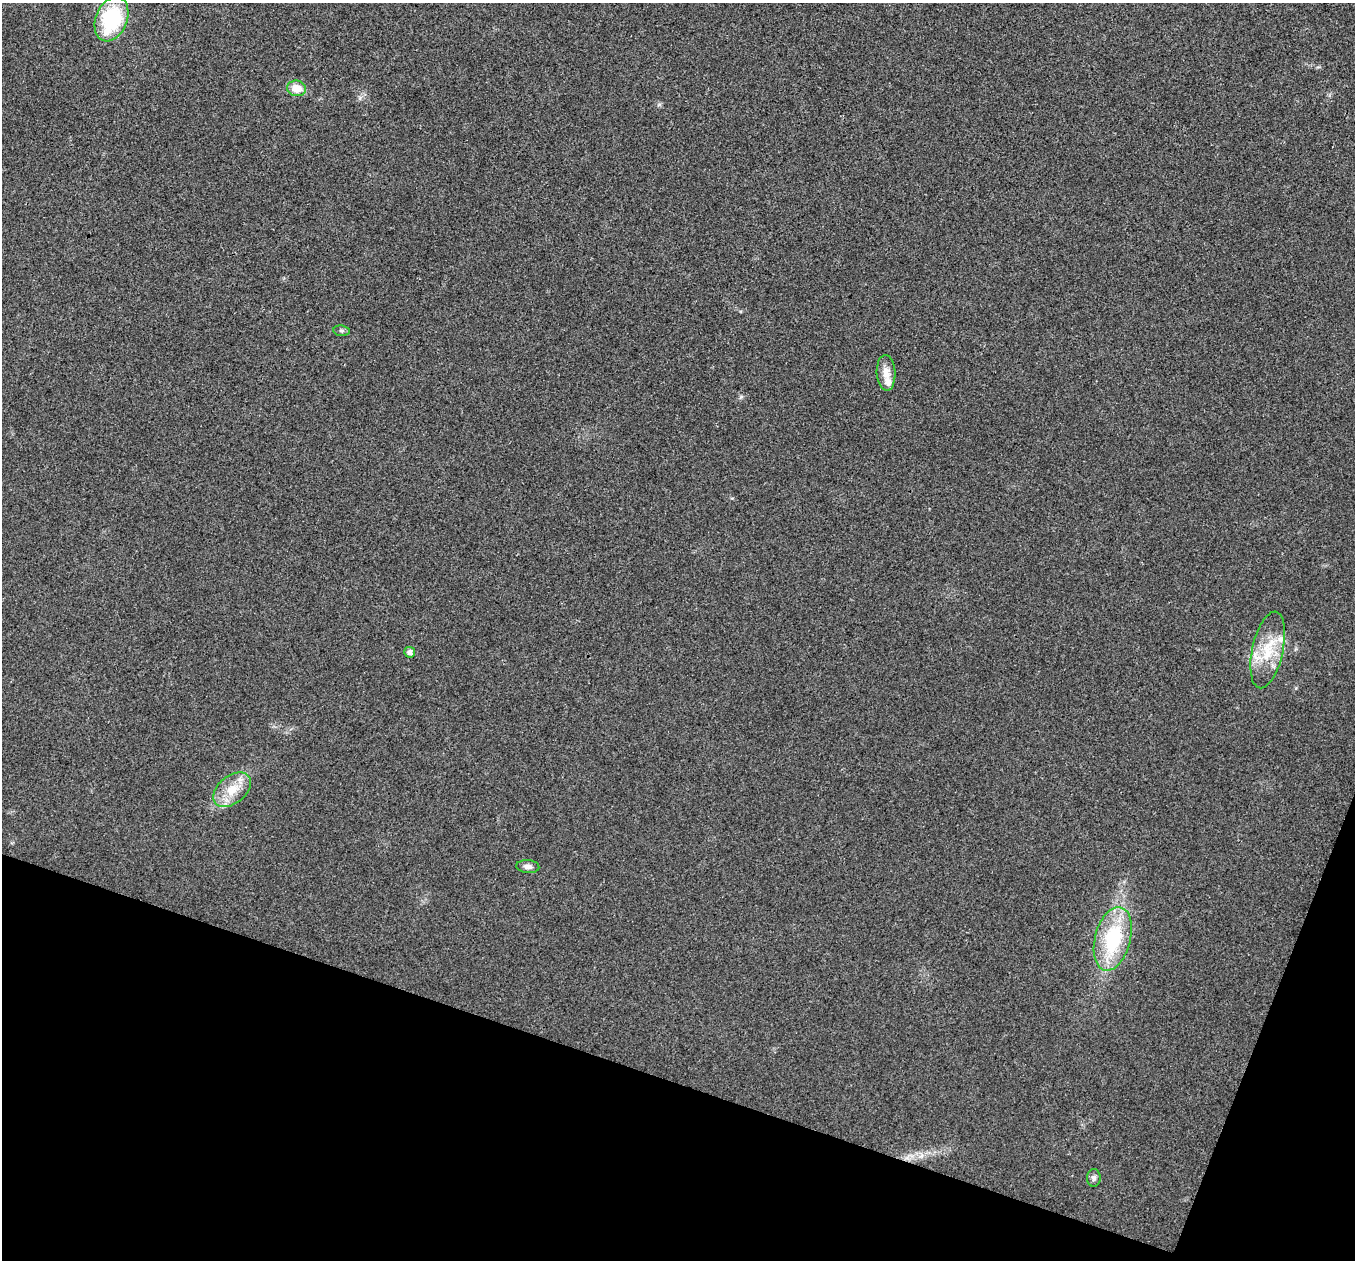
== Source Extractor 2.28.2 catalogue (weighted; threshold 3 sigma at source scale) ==
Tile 15 of 4 x 4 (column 3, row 4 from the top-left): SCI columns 2708-4060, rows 137-1394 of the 5418 x 5433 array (HDU 1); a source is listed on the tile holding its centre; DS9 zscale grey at full resolution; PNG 1357 x 1262 px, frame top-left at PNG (2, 3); each listed source drawn as its Kron ellipse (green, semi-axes under 4 px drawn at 4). Shown black and unused: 17% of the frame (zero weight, under 3 of 4 exposures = <1% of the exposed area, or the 3 px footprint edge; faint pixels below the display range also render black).
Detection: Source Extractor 2.28.2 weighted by HDU 2 'WHT'; one run over the whole footprint, this tile lists its part. Background 0.0213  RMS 0.0052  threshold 0.0233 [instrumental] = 3 sigma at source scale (4.5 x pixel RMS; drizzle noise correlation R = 1.50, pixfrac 1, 0.05/0.05 arcsec/px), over >= 5 px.
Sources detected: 12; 2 inside a brighter listed object's ellipse — not listed separately; the other 10 listed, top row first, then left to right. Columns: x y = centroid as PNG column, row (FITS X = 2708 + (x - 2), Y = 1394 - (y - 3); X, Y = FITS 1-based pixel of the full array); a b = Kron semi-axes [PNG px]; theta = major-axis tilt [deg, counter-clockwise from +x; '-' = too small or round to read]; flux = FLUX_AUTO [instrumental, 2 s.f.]
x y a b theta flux
111 19 23 15 67 41
296 88 9 8 - 7.4
342 331 8 5 -7 1
886 373 18 9 -87 5.5
1268 650 39 15 78 18
410 652 5 5 - 2.1
232 790 21 14 39 11
528 867 11 6 -4 2.3
1113 939 32 17 75 38
1094 1178 9 7 86 1.6
Unlisted compact peaks at least as high as the median listed source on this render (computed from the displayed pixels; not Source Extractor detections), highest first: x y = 741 397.